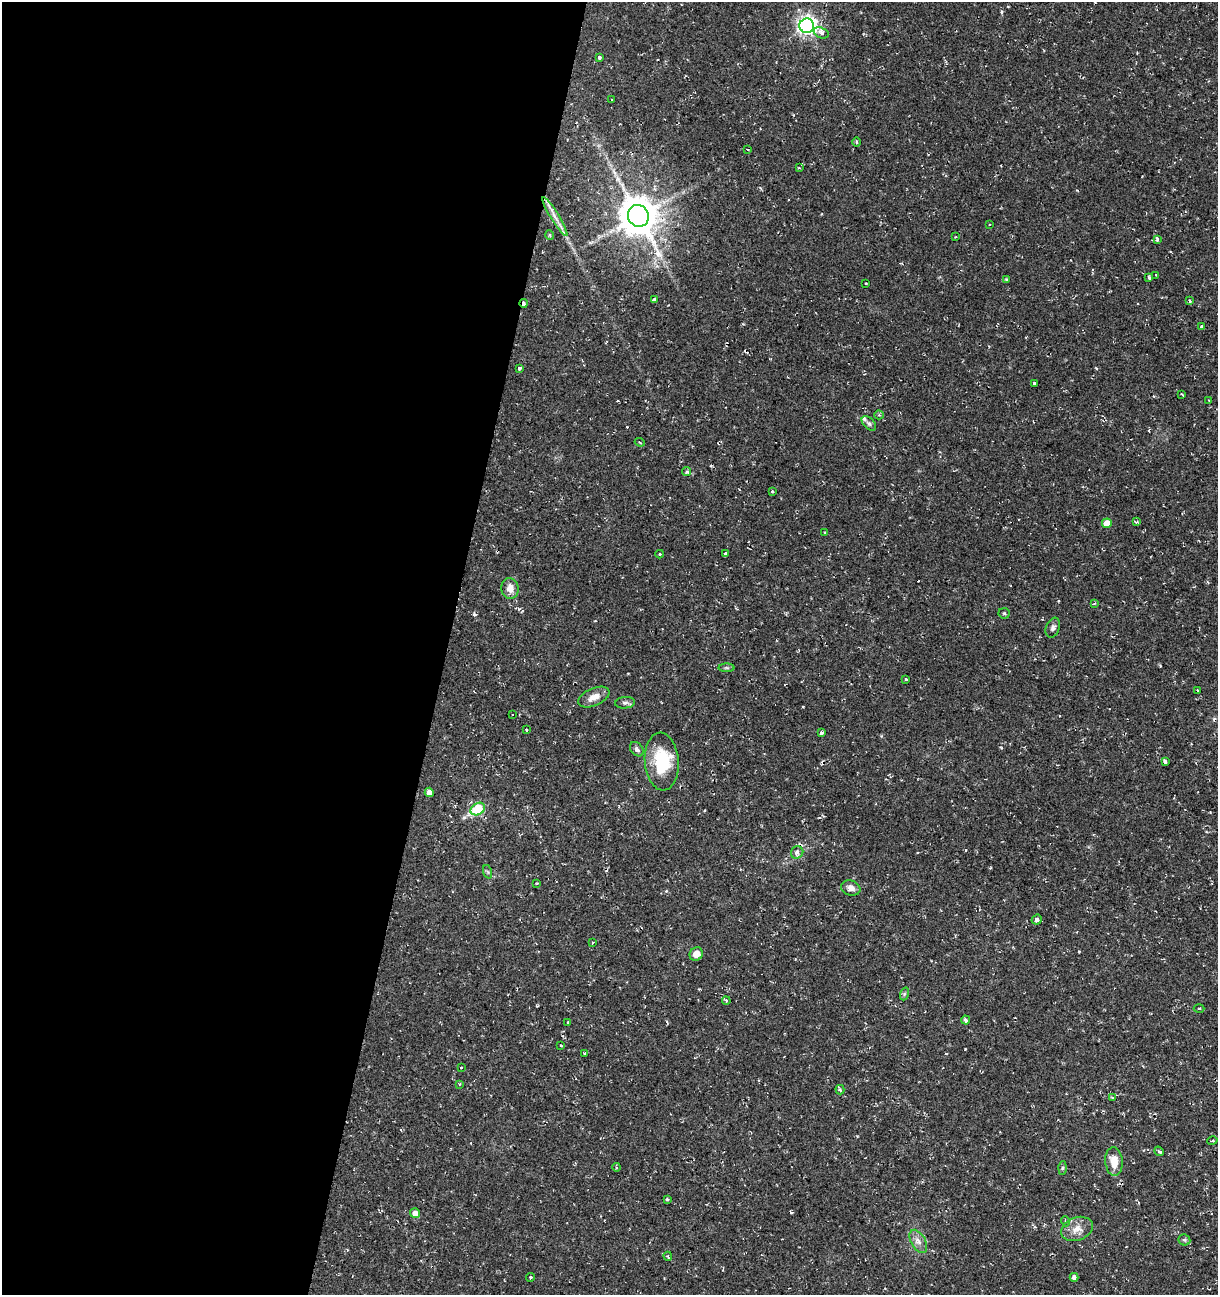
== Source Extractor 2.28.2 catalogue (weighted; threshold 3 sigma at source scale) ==
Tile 5 of 4 x 4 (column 1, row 2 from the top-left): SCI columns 281-1496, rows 2589-3881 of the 5362 x 5188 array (HDU 1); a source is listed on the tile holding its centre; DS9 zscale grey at full resolution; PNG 1220 x 1297 px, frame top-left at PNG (2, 2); each listed source drawn as its Kron ellipse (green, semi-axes under 4 px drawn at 4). Shown black and unused: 37% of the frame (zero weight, under 2 of 3 exposures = <1% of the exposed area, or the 3 px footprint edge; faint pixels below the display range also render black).
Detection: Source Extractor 2.28.2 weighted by HDU 2 'WHT'; one run over the whole footprint, this tile lists its part. Background 0.0395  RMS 0.004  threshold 0.0181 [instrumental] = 3 sigma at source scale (4.5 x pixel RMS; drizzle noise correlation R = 1.50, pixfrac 1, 0.0396/0.0396 arcsec/px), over >= 5 px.
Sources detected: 94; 7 cosmic-ray / hot-pixel residue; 1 long thin detection or spike segment (spike, bleed or trail) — neither listed nor drawn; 2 inside a brighter listed object's ellipse — not listed separately; the other 84 listed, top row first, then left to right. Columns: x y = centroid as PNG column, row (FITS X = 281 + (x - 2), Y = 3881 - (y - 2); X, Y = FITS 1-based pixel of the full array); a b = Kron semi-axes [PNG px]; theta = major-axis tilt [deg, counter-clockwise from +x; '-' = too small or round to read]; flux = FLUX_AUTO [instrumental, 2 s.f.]
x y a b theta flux
807 26 7 7 - 180
821 33 8 5 -20 1.4
599 58 3 3 - 1.6
611 100 3 2 - 0.38
856 142 5 3 - 0.48
748 149 3 3 - 0.49
799 167 4 2 - 0.36
555 216 23 4 -58 3.1
638 216 11 10 - 1200
989 225 3 3 - 0.55
550 235 5 3 - 0.47
956 237 2 2 - 0.38
1157 239 3 3 - 3.7
1156 275 3 2 - 0.37
1149 277 4 3 - 1.9
1007 280 4 3 - 0.86
866 283 3 2 - 0.3
655 300 4 4 - 7.4
1189 301 3 3 - 0.76
524 303 4 3 - 1.1
1202 327 3 3 - 2.7
520 368 3 3 - 1.7
1034 383 3 3 - 2.1
1182 394 4 2 - 0.58
1209 401 3 2 - 0.28
879 415 4 4 - 0.54
869 423 8 5 -45 1
640 442 5 4 - 0.58
687 472 4 4 - 0.97
772 491 4 2 - 0.56
1136 522 4 3 - 0.77
1107 523 5 5 - 5.6
825 532 3 2 - 0.57
660 554 4 3 - 0.32
726 554 4 3 - 15
510 588 10 8 -78 3.8
1094 603 3 3 - 0.58
1004 613 5 5 - 0.54
1053 628 10 6 69 1.4
727 668 8 4 0 0.66
905 680 3 3 - 1.2
1197 690 3 2 - 0.36
594 697 16 8 24 3.6
625 703 10 5 5 1.1
513 715 3 3 - 1.2
526 730 3 2 - 0.45
821 733 3 3 - 2.5
637 749 8 6 -52 1.2
662 761 29 17 -86 19
1165 761 4 3 - 0.9
429 792 5 4 - 2.6
478 809 8 5 31 21
797 852 6 6 - 1.7
488 872 7 4 -71 0.62
537 883 4 2 - 0.3
851 888 10 7 -17 2.4
1037 920 5 4 - 1.4
592 943 4 2 - 0.32
696 954 7 6 - 3.4
904 994 6 4 72 0.64
726 1001 4 4 - 0.47
1199 1008 5 3 - 0.47
966 1020 5 3 - 1.9
568 1022 3 3 - 0.7
561 1046 3 2 - 1.3
584 1053 3 2 - 0.32
461 1067 3 2 - 0.4
459 1084 3 3 - 0.4
840 1090 5 3 - 0.68
1112 1097 3 3 - 0.39
1212 1141 5 3 - 0.46
1159 1151 5 4 - 0.68
1114 1162 14 8 -85 5.5
616 1167 4 3 - 0.47
1062 1168 6 4 88 0.69
667 1199 3 3 - 0.45
415 1213 5 5 - 2.5
1065 1221 5 3 - 0.39
1077 1229 16 11 21 4.2
1184 1240 6 5 - 0.7
918 1241 13 7 -60 2.4
668 1256 4 3 - 0.58
530 1277 4 3 - 0.55
1074 1277 4 4 - 1.5
Overlapping masked pixels (flux is a lower limit): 2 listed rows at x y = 655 300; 524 303
Unlisted compact peaks at least as high as the median listed source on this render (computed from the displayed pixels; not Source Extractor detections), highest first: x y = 965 1049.